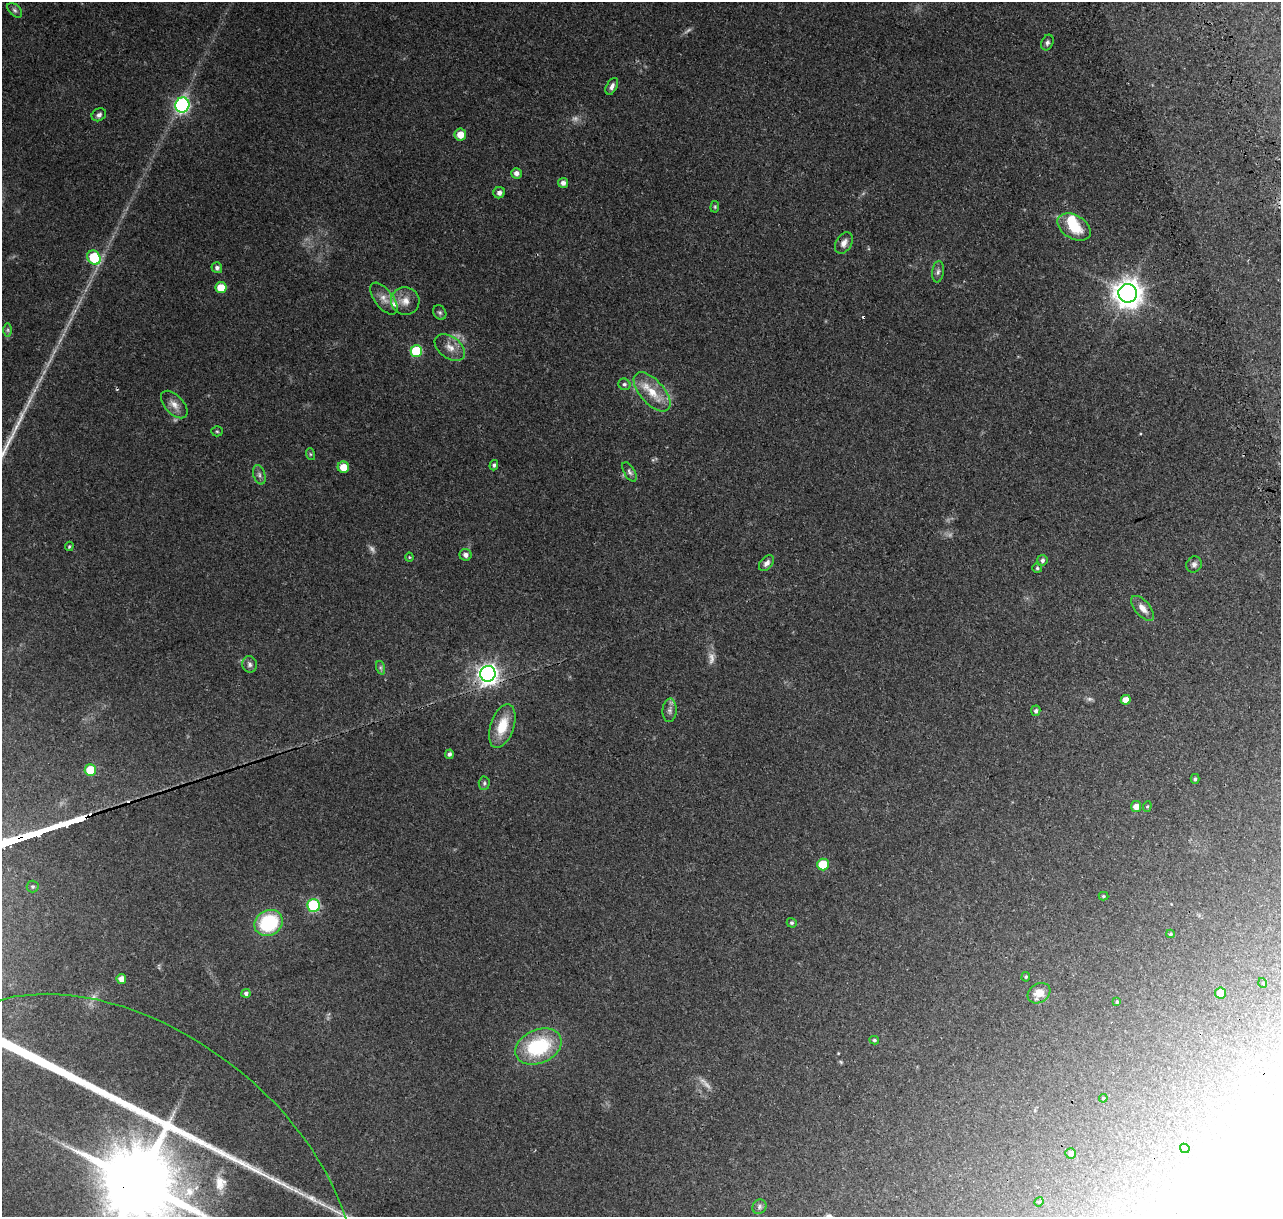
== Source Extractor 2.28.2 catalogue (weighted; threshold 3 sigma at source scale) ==
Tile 10 of 4 x 4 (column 2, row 3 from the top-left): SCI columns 1714-2992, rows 1695-2909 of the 5993 x 5867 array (HDU 1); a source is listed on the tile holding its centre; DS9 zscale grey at full resolution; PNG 1283 x 1219 px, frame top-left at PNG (2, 2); each listed source drawn as its Kron ellipse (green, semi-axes under 4 px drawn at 4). Shown black and unused: <1% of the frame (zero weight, under 3 of 4 exposures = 25% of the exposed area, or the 3 px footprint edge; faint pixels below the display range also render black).
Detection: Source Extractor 2.28.2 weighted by HDU 2 'WHT'; one run over the whole footprint, this tile lists its part. Background 0.142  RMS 0.0044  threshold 0.0196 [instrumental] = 3 sigma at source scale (4.5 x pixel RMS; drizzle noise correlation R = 1.50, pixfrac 1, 0.0396/0.0396 arcsec/px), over >= 5 px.
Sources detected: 96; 11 too faint to see at this stretch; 6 inside a brighter object's white glare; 2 cosmic-ray / hot-pixel residue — neither listed nor drawn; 2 inside a brighter listed object's ellipse — not listed separately; the other 75 listed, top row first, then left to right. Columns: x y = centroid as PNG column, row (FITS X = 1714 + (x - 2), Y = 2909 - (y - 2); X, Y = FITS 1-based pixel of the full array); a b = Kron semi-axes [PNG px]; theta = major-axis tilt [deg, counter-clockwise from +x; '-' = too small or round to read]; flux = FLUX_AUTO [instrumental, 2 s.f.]
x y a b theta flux
15 10 9 5 -44 1
1047 43 8 5 67 1.1
612 86 9 5 63 1.6
182 105 7 7 - 87
99 115 8 6 31 1.3
460 135 6 5 - 4.8
516 173 5 5 - 1.8
563 183 5 5 - 1.6
499 193 6 5 - 1.7
715 207 6 4 85 0.54
1074 227 18 11 -30 12
844 243 11 7 60 2.4
94 258 7 6 - 20
217 268 5 5 - 1.3
938 272 11 6 83 1.3
221 288 5 5 - 7.1
1128 293 9 9 - 520
384 298 19 9 -52 4
405 301 14 14 - 4.6
440 313 7 6 - 0.97
8 330 7 4 -90 0.81
450 347 17 10 -36 4.4
416 351 6 5 - 24
624 384 6 5 - 0.9
652 392 24 12 -48 9.3
174 404 17 9 -47 3.3
217 431 5 5 - 0.53
310 454 6 4 -71 0.54
494 465 5 4 - 0.82
343 467 5 5 - 5.4
629 472 11 5 -60 1.2
259 475 10 6 -73 1.4
69 546 5 3 - 0.5
466 555 6 6 - 1.8
409 557 4 4 - 0.44
1042 560 5 5 - 1
766 563 9 6 48 1.8
1194 564 8 7 - 1.3
1037 568 5 5 - 0.65
1143 608 15 7 -49 3.5
250 664 8 7 - 1.5
381 668 7 4 -71 0.84
488 674 8 7 - 220
1126 700 5 5 - 3.7
670 710 12 7 87 1.8
1036 711 5 4 - 1.1
502 726 23 11 71 10
449 754 5 4 - 1.1
90 770 6 5 - 12
1195 779 5 4 - 0.73
484 783 6 5 - 0.83
1147 806 5 4 - 0.49
1136 807 5 5 - 3
823 864 6 6 - 12
33 887 6 6 - 0.76
1103 896 5 4 - 0.55
314 905 6 6 - 40
269 923 15 12 30 31
792 923 5 4 - 0.73
1170 934 4 4 - 0.5
1026 977 5 4 - 0.55
121 979 5 5 - 3
1263 983 5 3 - 0.33
246 993 4 4 - 1.1
1039 993 12 9 31 5.1
1221 993 5 5 - 5.2
1117 1002 4 3 - 0.55
874 1040 5 4 - 0.67
538 1046 24 16 23 31
1103 1098 4 4 - 0.47
1185 1148 5 4 - 0.53
1071 1153 5 5 - 1.4
139 1182 242 150 -37 5500
1039 1202 5 4 - 0.47
759 1207 7 6 - 1.2
Overlapping masked pixels (flux is a lower limit): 2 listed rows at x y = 488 674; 139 1182
Isophote crosses this tile's border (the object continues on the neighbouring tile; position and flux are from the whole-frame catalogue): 1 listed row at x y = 139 1182